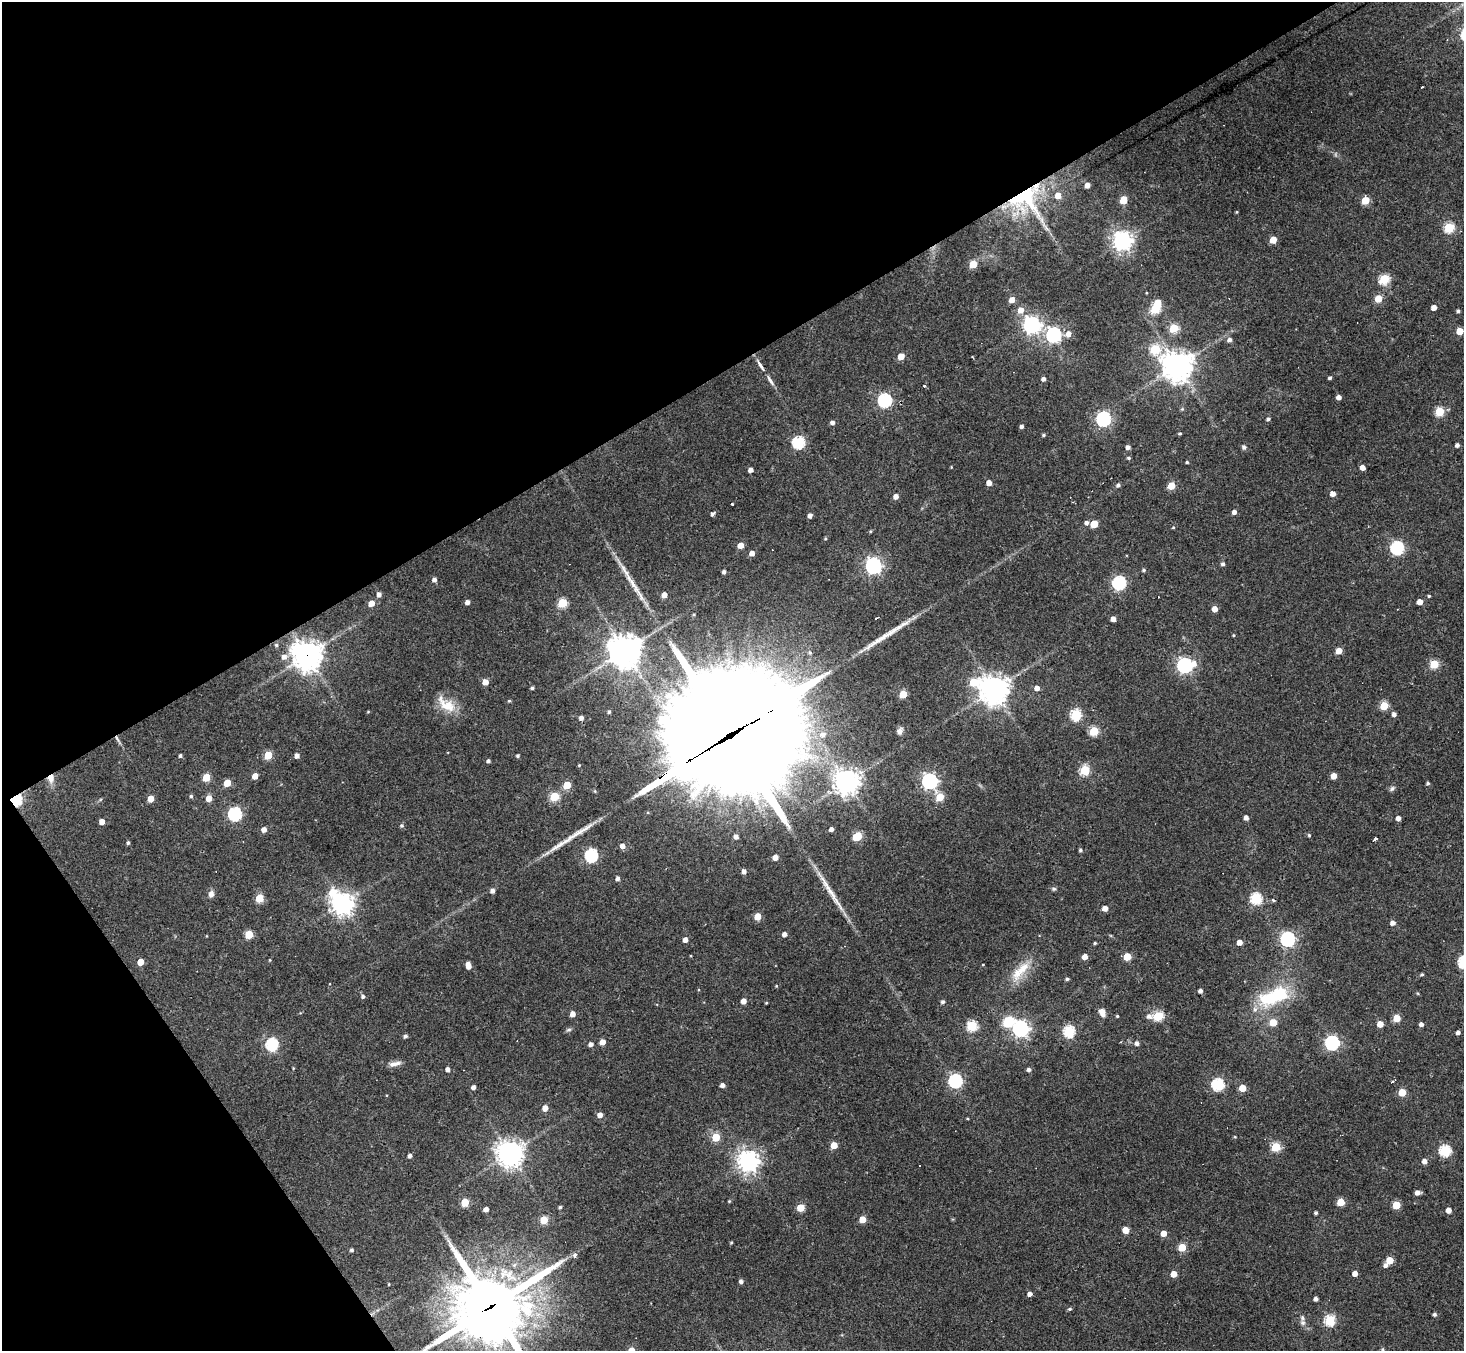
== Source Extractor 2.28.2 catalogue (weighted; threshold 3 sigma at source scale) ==
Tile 5 of 4 x 4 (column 1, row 2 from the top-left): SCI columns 1-1462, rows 2989-4337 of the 5846 x 5839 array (HDU 1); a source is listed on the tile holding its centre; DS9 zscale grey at full resolution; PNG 1466 x 1353 px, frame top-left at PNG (2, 2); no overlay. Shown black and unused: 33% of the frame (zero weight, under 3 of 4 exposures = <1% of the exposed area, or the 3 px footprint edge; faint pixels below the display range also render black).
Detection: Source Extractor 2.28.2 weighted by HDU 2 'WHT'; one run over the whole footprint, this tile lists its part. Background 0.0766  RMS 0.0057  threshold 0.0257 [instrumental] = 3 sigma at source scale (4.5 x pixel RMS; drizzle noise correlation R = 1.50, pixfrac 1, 0.05/0.05 arcsec/px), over >= 5 px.
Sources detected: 269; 2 inside a brighter object's white glare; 1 cosmic-ray / hot-pixel residue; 4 long thin detections or spike segments (spike, bleed or trail) — not listed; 5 inside a brighter listed object's ellipse — not listed separately; the other 257 listed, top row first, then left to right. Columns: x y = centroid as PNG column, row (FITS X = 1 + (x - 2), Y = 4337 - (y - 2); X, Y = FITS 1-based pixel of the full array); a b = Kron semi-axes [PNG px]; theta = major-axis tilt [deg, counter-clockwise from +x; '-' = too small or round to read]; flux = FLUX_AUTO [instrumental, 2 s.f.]
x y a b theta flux
1422 87 3 2 - 0.83
1087 185 4 4 - 3.3
1025 198 50 32 -45 62
1124 200 5 5 - 14
1365 200 5 5 - 16
1237 212 5 3 - 0.48
1449 228 5 5 - 34
1273 240 5 5 - 9
1122 241 7 7 - 330
973 264 5 5 - 17
1384 279 5 5 - 37
1378 299 5 5 - 12
1012 300 5 5 - 4.6
1434 308 4 4 - 4.3
1155 309 6 5 - 34
1021 310 6 6 - 4.9
1458 311 3 3 - 1.1
1032 325 7 7 - 240
1174 328 5 5 - 25
1460 331 5 5 - 10
1068 334 7 6 - 3.9
1054 335 6 6 - 150
1229 340 5 5 - 1.9
1155 349 6 5 - 32
901 356 5 4 - 7.7
760 365 17 4 -58 2.8
1177 366 10 10 - 700
1330 378 3 3 - 1.1
1043 379 4 4 - 1.8
770 380 16 5 -57 2.5
924 386 3 3 - 2
1339 397 4 4 - 2.8
885 400 6 6 - 98
1182 409 5 5 - 0.72
1440 412 5 5 - 25
1103 419 6 6 - 120
1268 419 5 4 - 1.2
832 423 5 5 - 1.8
1022 426 4 4 - 1.5
1180 434 4 3 - 0.7
1043 435 4 3 - 0.87
798 442 6 6 - 62
1457 445 4 4 - 1.8
1128 447 4 4 - 2.2
1244 447 6 6 - 1.3
1129 458 4 3 - 0.9
1187 462 4 3 - 0.78
1362 468 4 4 - 3.7
750 470 4 4 - 2.5
989 483 4 4 - 4.2
1118 485 5 5 - 1.2
1171 486 5 5 - 13
1333 493 4 4 - 4.6
896 496 5 4 - 3.2
732 504 3 3 - 1.2
1234 512 4 4 - 2.3
713 513 6 3 42 1.2
810 515 4 4 - 2.1
1086 523 5 5 - 1.7
1094 524 5 5 - 13
1173 527 5 3 - 0.51
870 531 4 4 - 0.65
825 539 4 4 - 0.57
740 545 5 5 - 5
1397 548 6 6 - 89
752 553 5 4 - 3.6
1223 564 4 4 - 1.3
873 566 6 6 - 190
1144 570 5 4 - 0.91
724 572 4 3 - 1.5
434 580 4 4 - 2.1
1119 583 6 6 - 90
379 594 5 5 - 2.3
664 595 5 4 - 3.5
1429 596 4 3 - 0.64
1158 597 3 2 - 0.48
467 602 4 4 - 2.2
1419 602 5 4 - 5.4
371 603 5 5 - 5.6
562 603 5 5 - 28
1214 609 4 4 - 5.2
876 618 3 3 - 2
1113 619 4 4 - 3.7
1233 635 4 3 - 0.56
276 645 5 5 - 0.92
625 651 10 10 - 940
1339 651 5 4 - 6.7
307 655 10 10 - 640
284 657 7 6 - 3.3
1434 664 5 5 - 24
1185 665 7 6 - 150
485 682 5 5 - 5
973 682 7 6 - 18
532 688 4 3 - 1.1
1037 688 5 4 - 3.6
994 690 9 9 - 780
903 694 5 5 - 15
509 701 4 4 - 0.65
447 706 26 14 -29 12
1384 706 5 5 - 19
368 712 5 3 - 0.46
609 712 4 4 - 0.95
1394 714 5 4 - 2.1
1076 715 6 5 - 50
581 718 4 4 - 2
900 731 9 7 61 2.1
1094 731 5 5 - 28
823 734 9 8 - 4.2
728 736 65 43 27 17000
117 739 11 3 -64 1.6
268 755 5 5 - 18
180 756 4 4 - 1.1
297 756 5 4 - 2.5
517 756 4 4 - 0.97
488 761 4 4 - 1.2
579 765 4 4 - 0.55
1085 770 5 5 - 35
255 776 5 4 - 5.4
1333 776 4 4 - 6.7
206 777 5 5 - 16
51 778 11 8 76 4.3
929 781 6 6 - 190
846 782 9 8 - 440
227 783 5 5 - 10
1428 783 4 4 - 0.93
567 785 5 5 - 16
1392 788 8 5 49 1.3
191 796 4 4 - 0.93
554 796 5 5 - 26
940 797 5 5 - 15
209 798 5 5 - 4.9
151 799 5 4 - 6.3
15 800 5 5 - 71
235 814 6 6 - 86
1246 818 4 4 - 2.5
1398 818 4 4 - 2.5
102 822 4 4 - 4
402 826 5 5 - 1.1
831 829 4 4 - 2
264 830 5 5 - 3.5
1309 835 5 4 - 0.75
736 836 5 4 - 2
857 836 6 5 - 21
1375 839 4 3 - 3.2
128 843 4 3 - 1.1
622 846 5 5 - 3.4
1080 850 4 4 - 1
591 856 6 6 - 76
775 857 4 4 - 4.5
744 872 4 4 - 2.4
617 879 4 4 - 1.7
1054 889 7 5 0 0.99
492 891 5 4 - 2.1
211 894 8 6 73 2.7
259 898 5 5 - 19
1256 898 5 5 - 54
1273 900 5 3 - 0.85
342 904 7 7 - 460
1105 908 4 4 - 4.2
758 916 5 5 - 9.9
1393 923 5 4 - 2.8
249 934 5 5 - 18
784 934 4 4 - 2.5
1287 939 6 6 - 120
685 940 5 4 - 3
1239 942 4 4 - 4.5
1095 943 4 3 - 0.66
1084 956 4 4 - 5
1127 957 5 5 - 14
270 960 4 3 - 0.43
140 962 5 4 - 8.3
983 964 3 2 - 0.39
468 965 6 4 -81 4.8
1020 971 37 12 48 14
1422 974 4 3 - 0.77
1067 979 4 3 - 1
776 986 4 3 - 0.48
1200 991 4 4 - 2
363 996 5 4 - 1.3
1274 996 37 16 21 37
743 1001 4 4 - 4
943 1002 4 4 - 1.3
766 1003 3 2 - 0.48
1102 1012 10 7 -65 3.6
572 1014 4 4 - 4.4
1117 1016 3 3 - 0.62
1149 1016 7 6 - 2.4
1158 1016 5 5 - 35
1397 1018 5 5 - 11
1008 1022 7 6 - 30
1273 1022 5 5 - 13
1380 1024 5 4 - 7.4
1421 1024 4 4 - 2.1
972 1026 5 5 - 44
1020 1029 6 6 - 200
569 1030 8 4 9 1
1069 1031 6 5 - 56
1458 1032 4 4 - 1.7
405 1036 4 4 - 1.3
602 1042 5 4 - 4.7
1137 1043 5 4 - 2.1
1332 1043 6 6 - 110
591 1044 5 4 - 2.3
272 1045 6 6 - 66
395 1064 17 6 11 3.1
448 1069 4 4 - 2.2
1029 1070 4 4 - 1.6
955 1081 6 6 - 98
1392 1082 4 2 - 0.66
722 1085 4 4 - 2.1
1218 1085 6 6 - 67
473 1087 4 4 - 2
1242 1088 5 4 - 12
1402 1092 5 5 - 16
545 1108 5 5 - 4.7
600 1115 5 5 - 3.4
716 1137 5 5 - 17
1235 1137 4 3 - 0.49
834 1145 5 5 - 9
1276 1147 5 5 - 30
1445 1151 5 5 - 56
510 1154 9 9 - 510
410 1156 4 4 - 1.7
748 1161 7 7 - 410
1424 1161 5 4 - 3.4
920 1166 2 2 - 0.5
1417 1192 5 4 - 3.1
729 1201 4 4 - 0.56
465 1202 5 5 - 21
1341 1202 5 5 - 17
1396 1205 5 5 - 17
560 1207 4 3 - 0.95
800 1208 5 5 - 13
486 1209 4 4 - 2.7
1448 1210 4 4 - 4.6
1316 1213 3 3 - 0.94
862 1219 5 5 - 9.2
544 1220 5 5 - 17
1125 1230 5 4 - 9.5
1163 1233 4 4 - 5.9
731 1242 4 3 - 0.6
1182 1247 5 5 - 18
352 1250 4 4 - 1.1
575 1255 3 3 - 7
1390 1260 5 5 - 13
1385 1265 6 5 - 1.8
1173 1274 4 4 - 6.9
1355 1274 4 4 - 4.2
741 1281 4 4 - 1.8
389 1284 3 2 - 0.43
1030 1294 4 4 - 2.8
1315 1299 4 4 - 1.7
491 1307 30 28 19 2800
1070 1309 5 4 - 0.83
1434 1314 4 4 - 1.3
1330 1320 5 5 - 43
1303 1323 7 7 - 1.6
Overlapping masked pixels (flux is a lower limit): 7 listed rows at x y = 1025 198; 307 655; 728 736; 117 739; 51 778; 15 800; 491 1307
Isophote crosses this tile's border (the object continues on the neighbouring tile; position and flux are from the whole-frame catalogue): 1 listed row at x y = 491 1307